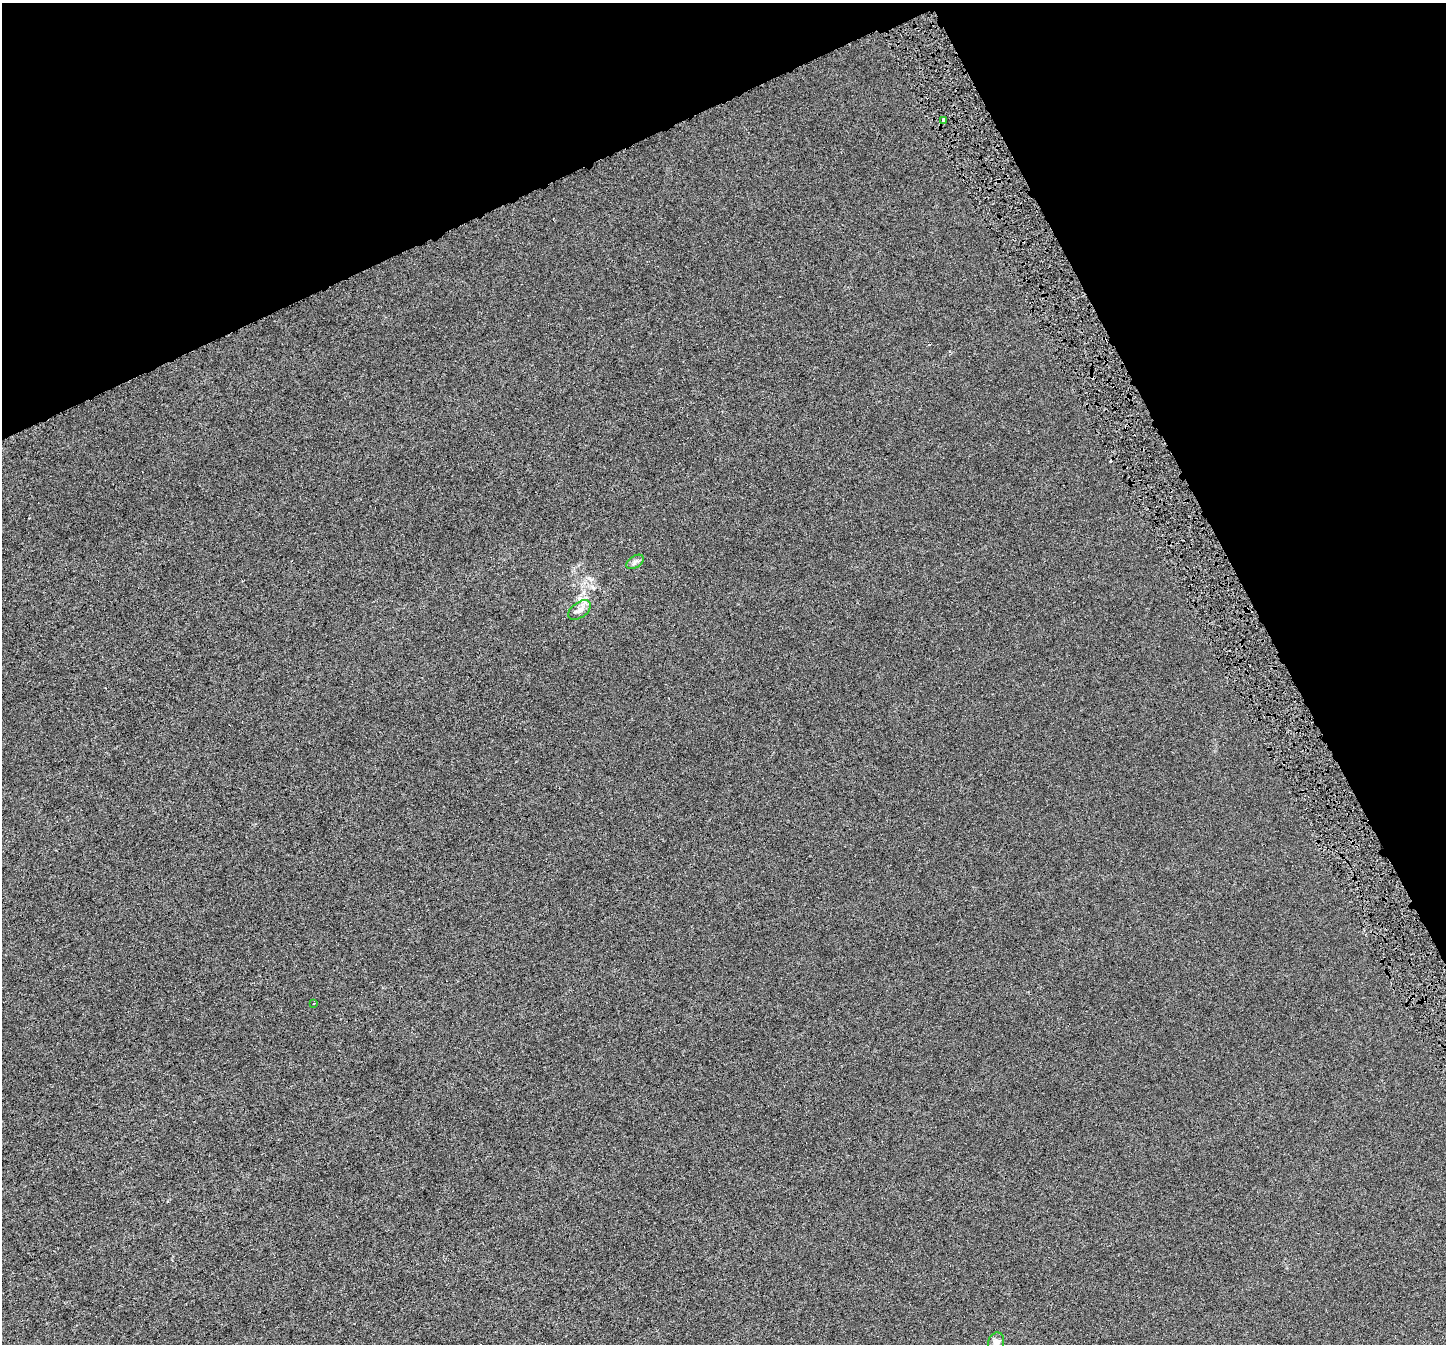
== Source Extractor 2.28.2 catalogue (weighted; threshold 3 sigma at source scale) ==
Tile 3 of 4 x 4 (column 3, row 1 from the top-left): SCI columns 2920-4363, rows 4198-5539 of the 5833 x 5653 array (HDU 1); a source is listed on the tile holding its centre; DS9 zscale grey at full resolution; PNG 1448 x 1346 px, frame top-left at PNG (2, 3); each listed source drawn as its Kron ellipse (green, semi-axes under 4 px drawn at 4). Shown black and unused: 24% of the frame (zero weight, under 4 of 8 exposures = <1% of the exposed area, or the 3 px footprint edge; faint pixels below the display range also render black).
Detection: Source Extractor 2.28.2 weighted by HDU 2 'WHT'; one run over the whole footprint, this tile lists its part. Background -3.55e-04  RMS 0.0014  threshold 0.00564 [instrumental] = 3 sigma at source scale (4.09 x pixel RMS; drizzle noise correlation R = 1.36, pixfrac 0.8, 0.0396/0.0396 arcsec/px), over >= 5 px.
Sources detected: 7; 2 cosmic-ray / hot-pixel residue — neither listed nor drawn; the other 5 listed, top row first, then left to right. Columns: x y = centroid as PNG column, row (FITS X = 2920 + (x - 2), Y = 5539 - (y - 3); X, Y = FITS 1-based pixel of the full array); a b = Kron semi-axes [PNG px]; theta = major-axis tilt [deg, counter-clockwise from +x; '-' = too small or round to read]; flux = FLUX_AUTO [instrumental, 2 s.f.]
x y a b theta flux
943 120 3 3 - 1.5
635 562 9 5 34 0.35
580 610 13 7 38 0.65
314 1003 3 2 - 0.093
996 1343 11 8 74 0.68
Isophote crosses this tile's border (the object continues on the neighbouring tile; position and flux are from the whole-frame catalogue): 1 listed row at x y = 996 1343